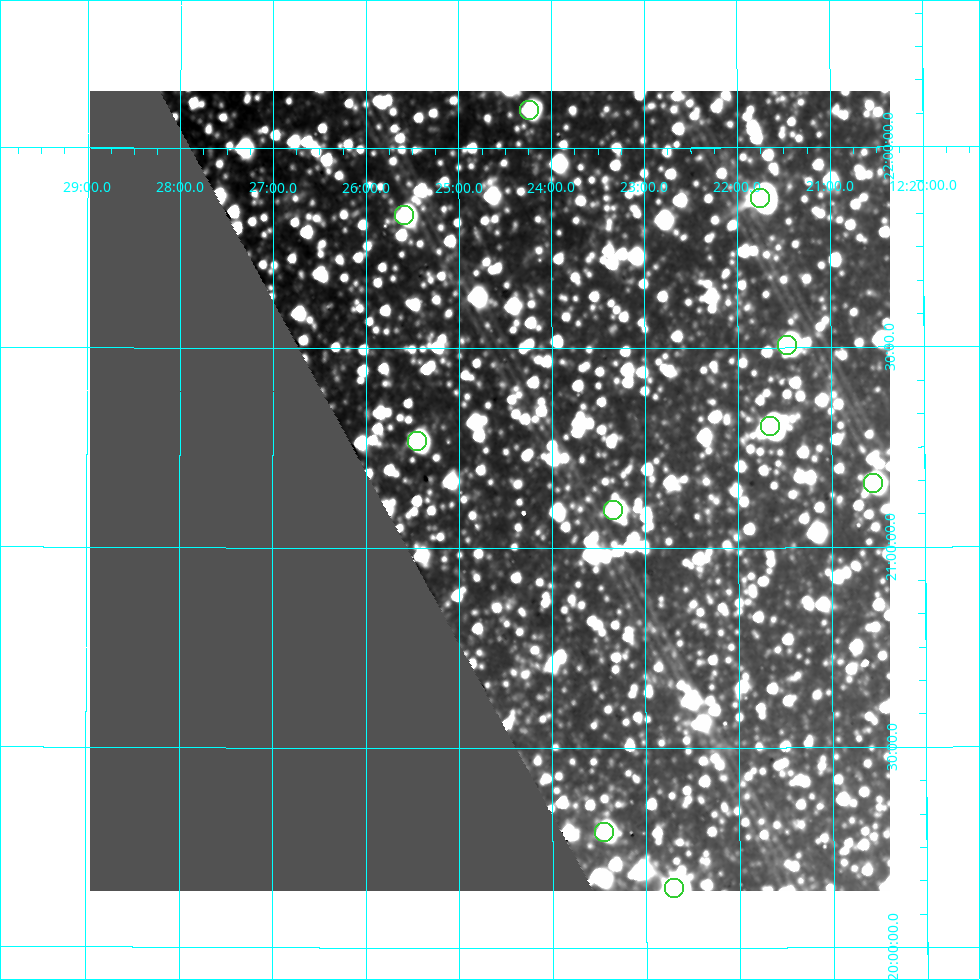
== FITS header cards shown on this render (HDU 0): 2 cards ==
NAXIS1  =                  800
NAXIS2  =                  800

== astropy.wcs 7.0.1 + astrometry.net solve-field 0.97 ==
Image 800 x 800 px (HDU 0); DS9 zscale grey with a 90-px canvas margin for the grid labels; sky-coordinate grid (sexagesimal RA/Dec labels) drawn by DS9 from the SOLVED WCS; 10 Tycho-2 reference stars matched to detected sources circled (green)
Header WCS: RA---AIT/DEC--AIT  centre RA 12:24:40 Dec +21:09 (186.17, +21.14 deg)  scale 9 arcsec/px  FOV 120.0' x 120.0'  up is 0 deg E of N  parity normal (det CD < 0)
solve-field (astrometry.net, Tycho-2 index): SOLVED blind (the header's WCS was not the basis of the solution)
Solved WCS: RA---TAN-SIP/DEC--TAN-SIP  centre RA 12:24:40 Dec +21:09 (186.17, +21.14 deg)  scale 9.01 arcsec/px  FOV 120.2' x 120.0'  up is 0 deg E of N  parity normal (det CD < 0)
Header WCS and blind solve agree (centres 2.7 arcsec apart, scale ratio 1.001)
Tycho-2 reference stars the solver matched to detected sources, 10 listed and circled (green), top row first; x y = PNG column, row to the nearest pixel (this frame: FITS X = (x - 90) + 1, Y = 800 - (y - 91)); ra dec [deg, ICRS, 3 dp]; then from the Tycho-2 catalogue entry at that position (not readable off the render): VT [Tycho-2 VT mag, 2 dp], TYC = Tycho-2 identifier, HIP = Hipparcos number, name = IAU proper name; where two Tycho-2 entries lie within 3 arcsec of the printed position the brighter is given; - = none
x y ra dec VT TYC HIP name
529 110 186.060 +22.096 10.23 1447-1967-1 - -
760 198 185.438 +21.873 7.48 1447-1194-1 60290 -
404 215 186.396 +21.832 10.19 1447-1344-1 60633 -
787 345 185.367 +21.507 9.69 1447-1532-1 - -
770 426 185.414 +21.303 8.45 1447-1126-1 60282 -
417 441 186.361 +21.267 9.40 1447-1864-1 - -
873 483 185.139 +21.159 9.65 1447-1722-1 - -
613 510 185.836 +21.095 9.98 1447-1400-1 - -
604 832 185.862 +20.291 10.12 1447-164-1 60433 -
674 888 185.675 +20.149 8.06 1447-111-1 60368 -